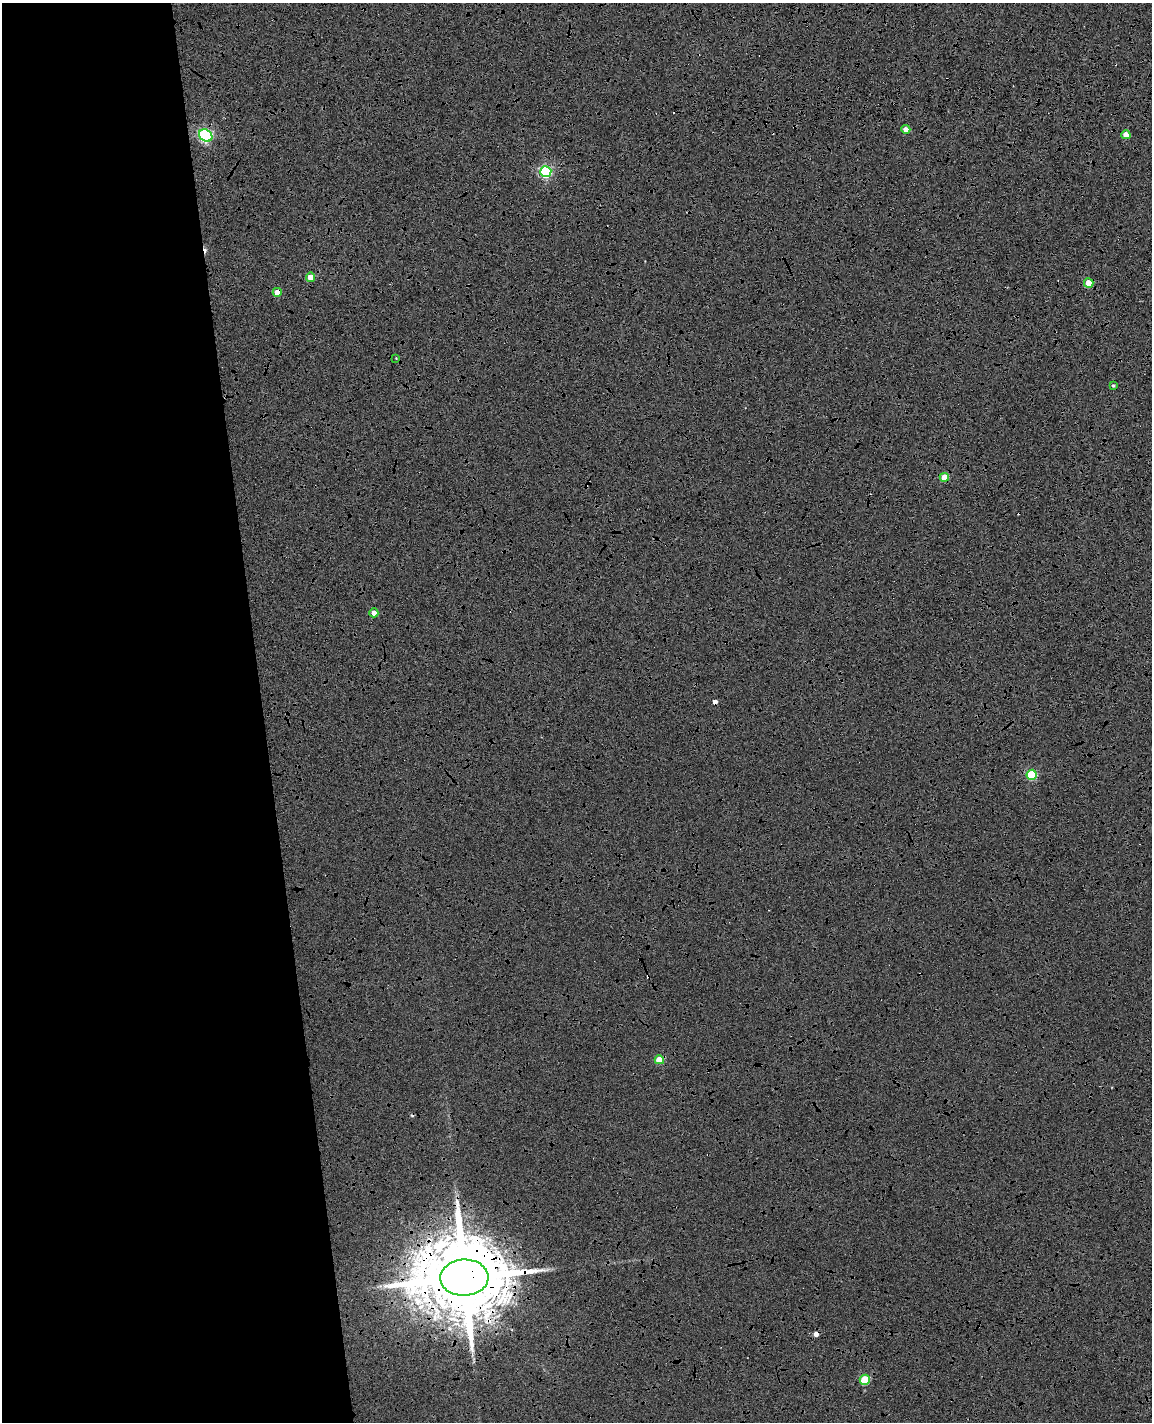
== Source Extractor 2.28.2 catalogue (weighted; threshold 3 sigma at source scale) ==
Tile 5 of 4 x 3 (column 1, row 2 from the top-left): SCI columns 57-1206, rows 1560-2979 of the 4714 x 4645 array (HDU 1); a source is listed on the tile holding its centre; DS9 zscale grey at full resolution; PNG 1154 x 1424 px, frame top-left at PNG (2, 3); each listed source drawn as its Kron ellipse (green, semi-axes under 4 px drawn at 4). Shown black and unused: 24% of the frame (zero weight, under 4 of 8 exposures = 6% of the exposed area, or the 3 px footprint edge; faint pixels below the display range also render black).
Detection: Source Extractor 2.28.2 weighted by HDU 2 'WHT'; one run over the whole footprint, this tile lists its part. Background 0.00602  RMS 0.0054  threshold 0.022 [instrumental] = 3 sigma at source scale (4.09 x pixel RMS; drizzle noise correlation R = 1.36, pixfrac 0.8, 0.05/0.05 arcsec/px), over >= 5 px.
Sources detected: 23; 8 cosmic-ray / hot-pixel residue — neither listed nor drawn; the other 15 listed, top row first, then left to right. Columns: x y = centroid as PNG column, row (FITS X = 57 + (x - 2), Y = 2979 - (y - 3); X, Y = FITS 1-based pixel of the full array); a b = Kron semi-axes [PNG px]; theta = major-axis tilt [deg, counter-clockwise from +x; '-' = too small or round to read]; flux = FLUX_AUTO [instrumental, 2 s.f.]
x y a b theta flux
906 129 4 4 - 4.3
206 135 7 5 -37 91
1126 135 4 4 - 7.7
546 171 5 5 - 65
310 277 4 4 - 6.3
1089 283 5 4 - 11
277 292 4 4 - 5.7
396 358 2 2 - 0.25
1113 386 4 3 - 0.86
944 477 5 4 - 11
374 613 4 4 - 4.3
1032 775 5 5 - 29
659 1060 4 4 - 13
464 1278 24 18 1 9700
865 1380 5 5 - 22
Overlapping masked pixels (flux is a lower limit): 3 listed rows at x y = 1089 283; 277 292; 464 1278